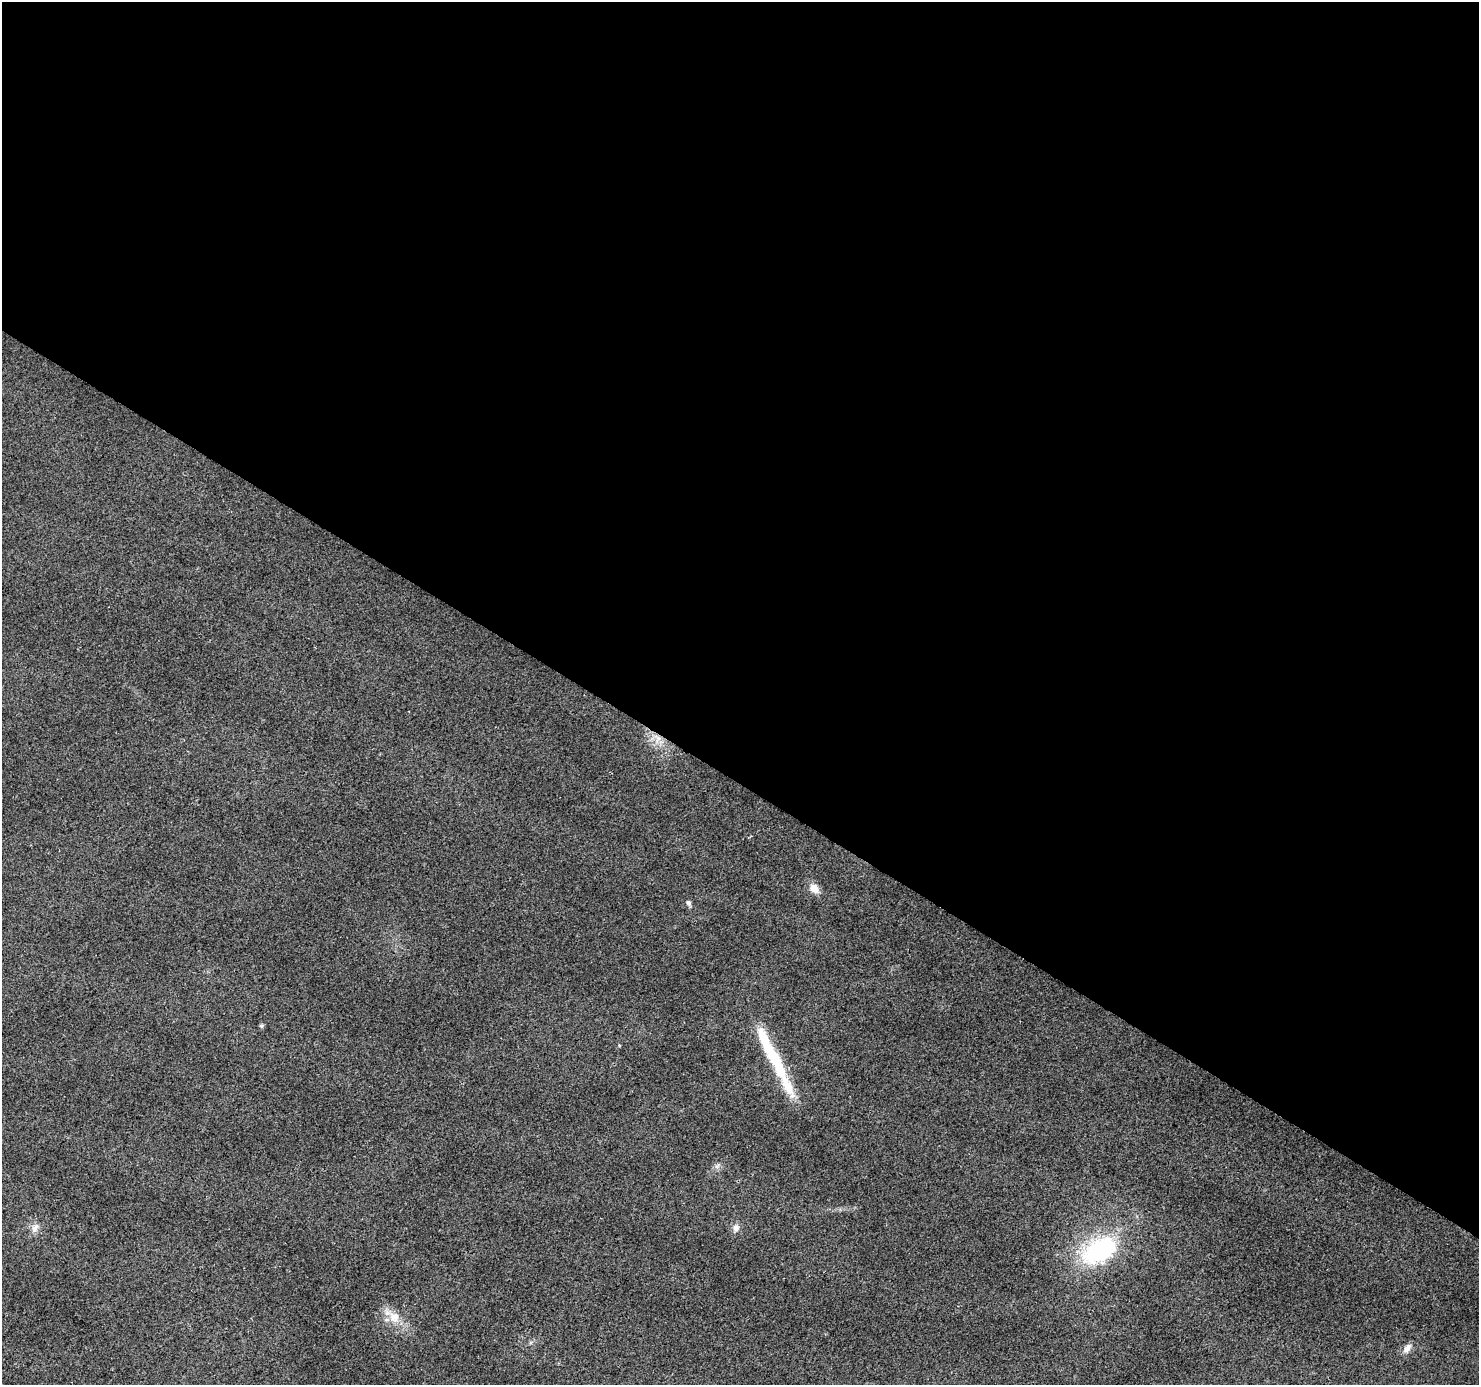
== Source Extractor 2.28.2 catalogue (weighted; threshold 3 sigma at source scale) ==
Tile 3 of 4 x 4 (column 3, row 1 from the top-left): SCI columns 2954-4430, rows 4337-5719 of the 5912 x 5973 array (HDU 1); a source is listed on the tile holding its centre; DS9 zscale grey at full resolution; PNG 1481 x 1387 px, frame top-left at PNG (2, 2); no overlay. Shown black and unused: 57% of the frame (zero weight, under 2 of 3 exposures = <1% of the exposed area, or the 3 px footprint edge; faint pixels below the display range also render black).
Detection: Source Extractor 2.28.2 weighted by HDU 2 'WHT'; one run over the whole footprint, this tile lists its part. Background 0.0442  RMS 0.0086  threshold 0.0388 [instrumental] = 3 sigma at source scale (4.5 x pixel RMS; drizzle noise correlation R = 1.50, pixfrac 1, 0.0396/0.0396 arcsec/px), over >= 5 px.
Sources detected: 14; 2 inside a brighter object's white glare — not listed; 1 inside a brighter listed object's ellipse — not listed separately; the other 11 listed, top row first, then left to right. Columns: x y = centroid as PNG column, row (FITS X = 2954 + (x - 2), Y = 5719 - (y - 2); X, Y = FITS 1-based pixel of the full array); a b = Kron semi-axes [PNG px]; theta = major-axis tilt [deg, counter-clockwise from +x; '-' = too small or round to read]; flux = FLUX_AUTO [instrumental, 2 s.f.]
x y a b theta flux
657 738 16 4 -40 4.8
814 889 13 9 -47 7.9
688 903 7 6 - 2
261 1026 5 5 - 1.4
774 1058 40 15 -62 34
717 1166 8 4 45 2.1
35 1228 12 8 56 5
736 1228 10 8 -80 4.4
1100 1251 20 12 31 130
394 1317 16 13 -35 12
1407 1348 14 7 53 4.9